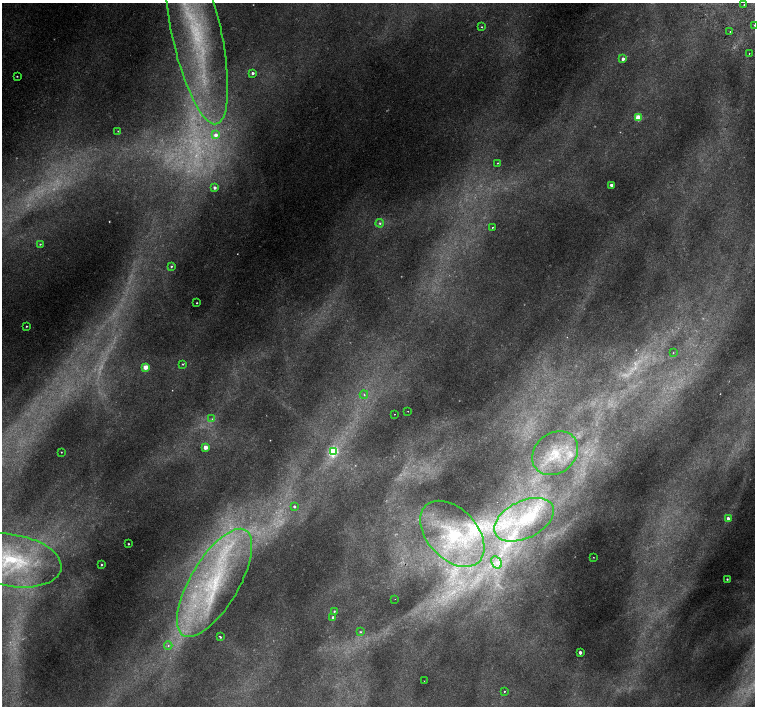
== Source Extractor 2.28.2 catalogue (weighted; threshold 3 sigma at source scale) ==
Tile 10 of 4 x 4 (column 2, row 3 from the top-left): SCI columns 1557-3062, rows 1672-3079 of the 6118 x 6093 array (HDU 1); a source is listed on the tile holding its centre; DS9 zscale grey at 2 x 2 block average (1 PNG px = mean of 2 x 2 image px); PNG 757 x 708 px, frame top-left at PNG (2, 3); each listed source drawn as its Kron ellipse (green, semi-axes under 4 px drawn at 4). Shown black and unused: <1% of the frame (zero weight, under 2 of 3 exposures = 3% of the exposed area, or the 3 px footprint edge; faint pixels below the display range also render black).
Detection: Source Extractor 2.28.2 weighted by HDU 2 'WHT'; one run over the whole footprint, this tile lists its part. Background 0.00767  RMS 0.0027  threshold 0.0123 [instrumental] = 3 sigma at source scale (4.5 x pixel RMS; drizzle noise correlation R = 1.50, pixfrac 1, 0.0396/0.0396 arcsec/px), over >= 5 px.
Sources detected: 77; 20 too faint to see at this stretch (2 x 2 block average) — neither listed nor drawn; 5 inside a brighter listed object's ellipse — not listed separately; the other 52 listed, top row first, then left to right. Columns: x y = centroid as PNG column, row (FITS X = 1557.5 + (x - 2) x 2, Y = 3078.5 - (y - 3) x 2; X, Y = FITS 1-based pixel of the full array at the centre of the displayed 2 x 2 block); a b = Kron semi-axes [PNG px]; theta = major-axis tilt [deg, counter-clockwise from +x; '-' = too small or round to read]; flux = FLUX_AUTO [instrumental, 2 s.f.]
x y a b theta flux
744 4 2 2 - 0.29
754 25 2 2 - 0.49
481 27 2 2 - 0.85
196 32 94 24 -77 130
730 32 2 2 - 1.1
749 54 2 2 - 0.52
623 59 2 2 - 3.6
253 73 2 2 - 2.3
17 76 2 2 - 0.79
638 117 3 3 - 29
118 131 2 2 - 0.34
216 135 3 3 - 4.1
497 163 3 2 - 0.5
611 185 2 2 - 4.3
215 188 2 2 - 3
380 223 4 4 - 1.4
492 227 2 2 - 0.73
40 244 2 2 - 0.84
171 266 3 3 - 1
197 303 2 2 - 0.49
26 326 2 2 - 0.55
673 353 2 2 - 0.33
182 364 3 2 - 0.72
146 367 3 3 - 16
364 395 4 3 - 0.9
408 411 2 2 - 0.22
394 414 2 2 - 0.34
212 419 4 3 - 0.96
205 447 3 2 - 11
61 452 2 2 - 0.4
333 452 4 3 - 65
555 453 25 20 39 26
294 506 3 2 - 1.7
728 518 3 3 - 3.9
524 520 32 18 26 39
452 534 39 25 -47 49
128 544 2 2 - 0.82
593 557 2 2 - 0.32
12 560 49 26 -10 58
497 562 6 4 -59 2.9
101 565 3 2 - 0.84
727 579 2 2 - 0.7
215 583 61 24 59 99
395 599 2 2 - 0.2
334 611 3 2 - 0.74
333 617 2 2 - 2
361 632 3 3 - 0.8
220 637 2 2 - 1.3
168 645 4 4 - 1.3
580 652 2 2 - 4.4
424 681 2 2 - 0.24
504 691 2 2 - 0.58
Isophote crosses this tile's border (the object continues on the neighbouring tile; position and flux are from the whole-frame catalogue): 3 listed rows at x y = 754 25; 196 32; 12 560
Diffuse or blended objects may show on this block-average render without a row.